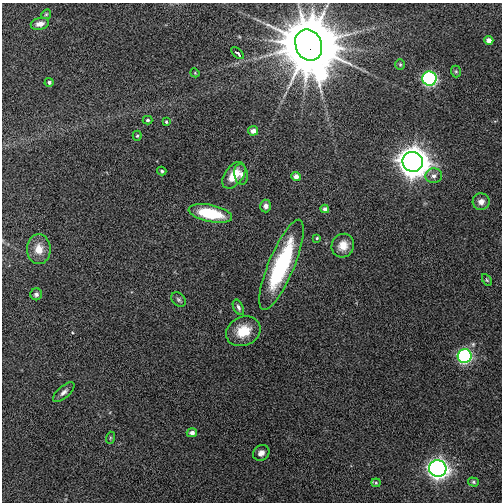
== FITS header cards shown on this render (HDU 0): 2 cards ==
NAXIS1  =                  500
NAXIS2  =                  500

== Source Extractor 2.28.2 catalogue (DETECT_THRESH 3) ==
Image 500 x 500 px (HDU 0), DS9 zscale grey, 1 PNG px = 1 image px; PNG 504 x 504 px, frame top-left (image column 1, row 500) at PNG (2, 3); each listed source drawn as its Kron ellipse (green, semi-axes under 4 px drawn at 4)
Background 0.0729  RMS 0.16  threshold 0.471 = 3 sigma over >= 5 px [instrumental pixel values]
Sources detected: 41; all 41 listed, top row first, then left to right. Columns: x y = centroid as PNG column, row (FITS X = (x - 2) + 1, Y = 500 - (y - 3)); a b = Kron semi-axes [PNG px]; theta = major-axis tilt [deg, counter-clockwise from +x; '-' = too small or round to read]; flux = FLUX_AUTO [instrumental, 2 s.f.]
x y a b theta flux
46 14 5 4 - 14
40 24 9 6 13 76
489 40 4 4 - 73
309 45 16 13 -68 130000
237 53 7 3 -40 37
400 64 5 4 - 15
456 71 6 5 - 16
195 73 5 3 - 9.7
429 79 7 7 - 1700
49 82 4 4 - 26
148 120 5 4 - 16
166 122 3 3 - 15
253 131 5 4 - 68
137 136 5 4 - 16
413 162 10 10 - 16000
162 171 4 4 - 18
241 174 10 6 -81 49
234 175 15 9 54 200
434 176 8 7 - 47
296 177 4 4 - 67
481 202 8 8 - 72
266 206 6 5 - 43
325 209 4 4 - 40
210 213 22 8 -12 500
317 238 4 4 - 13
343 246 12 11 - 130
39 249 15 12 -89 140
281 265 48 13 67 1300
487 280 6 4 -59 14
36 294 6 6 - 28
178 299 8 6 -45 25
238 307 8 5 -63 28
243 331 18 14 25 260
465 356 7 7 - 1500
64 392 13 6 41 48
192 433 5 4 - 51
110 438 6 4 72 14
261 453 8 7 - 57
438 469 8 8 - 5000
473 482 5 4 - 15
376 483 4 4 - 11